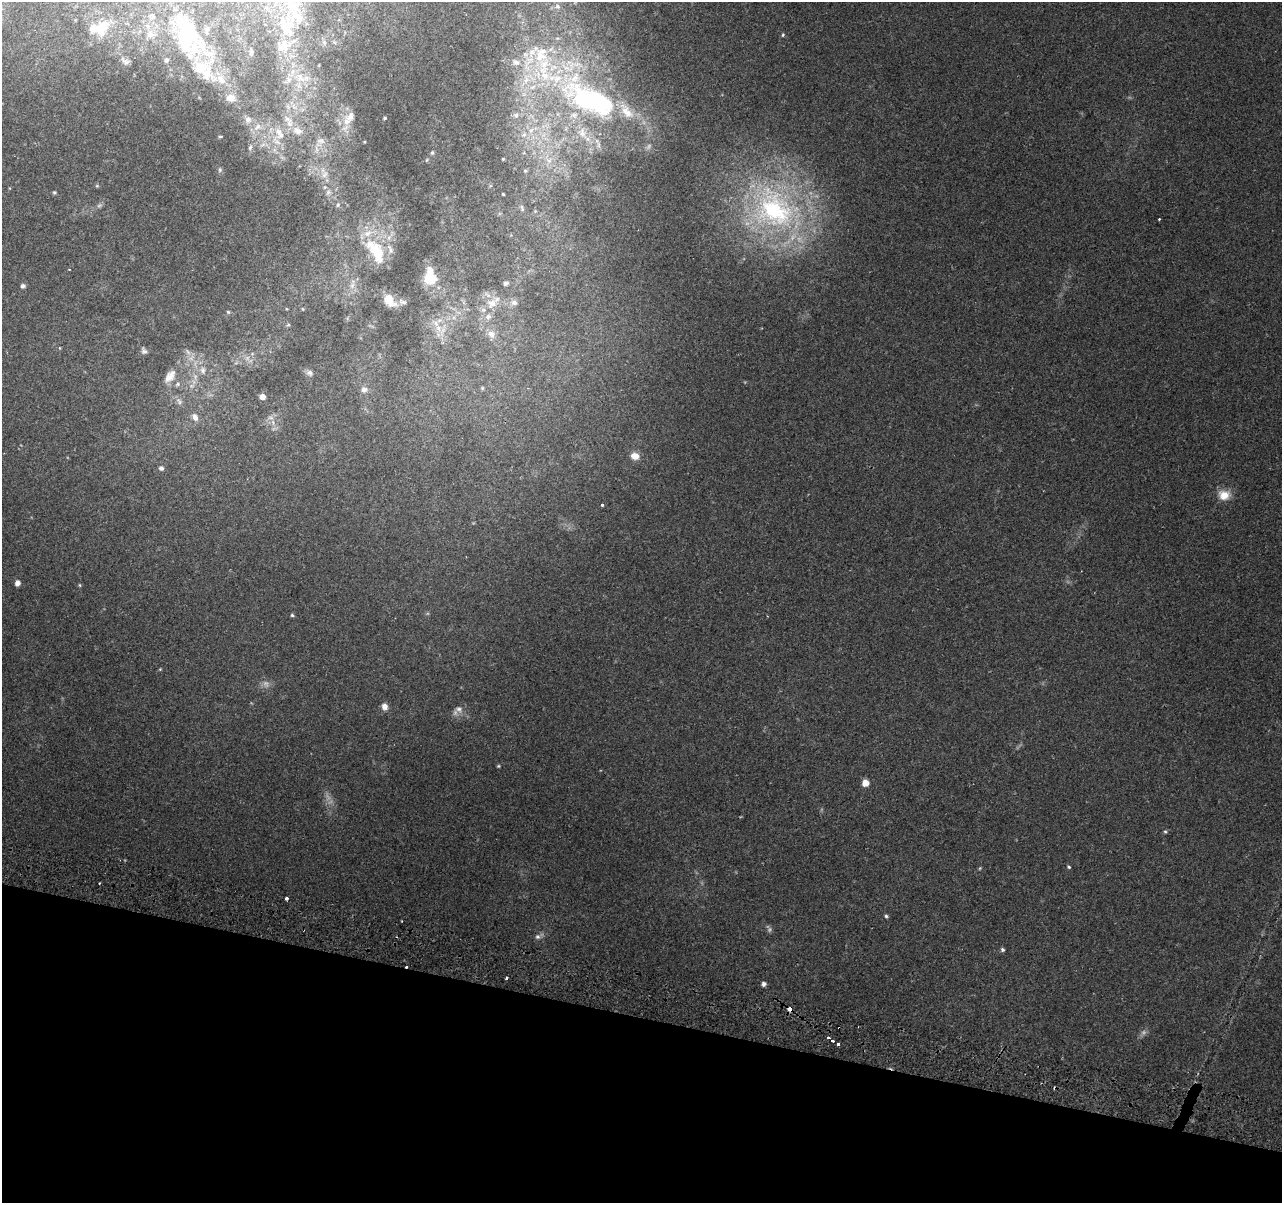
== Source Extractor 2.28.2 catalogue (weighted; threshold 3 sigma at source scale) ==
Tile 15 of 4 x 4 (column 3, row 4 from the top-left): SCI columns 2574-3853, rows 272-1472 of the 5156 x 5407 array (HDU 1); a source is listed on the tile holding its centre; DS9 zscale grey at full resolution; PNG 1284 x 1205 px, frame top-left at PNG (2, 2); no overlay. Shown black and unused: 15% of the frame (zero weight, under 2 of 3 exposures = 3% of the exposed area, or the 3 px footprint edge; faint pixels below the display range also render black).
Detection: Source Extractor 2.28.2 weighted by HDU 2 'WHT'; one run over the whole footprint, this tile lists its part. Background 0.117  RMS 0.0067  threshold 0.0302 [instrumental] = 3 sigma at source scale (4.5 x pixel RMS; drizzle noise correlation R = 1.50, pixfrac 1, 0.0396/0.0396 arcsec/px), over >= 5 px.
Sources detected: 129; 6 too faint to see at this stretch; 3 inside a brighter object's white glare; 3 cosmic-ray / hot-pixel residue — not listed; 20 inside a brighter listed object's ellipse — not listed separately; the other 97 listed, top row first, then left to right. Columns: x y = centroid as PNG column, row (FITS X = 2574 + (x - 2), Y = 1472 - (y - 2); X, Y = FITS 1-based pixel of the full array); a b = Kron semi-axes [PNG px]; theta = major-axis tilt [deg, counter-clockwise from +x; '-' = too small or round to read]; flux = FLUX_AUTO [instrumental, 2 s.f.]
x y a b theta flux
291 5 43 22 42 40
557 6 7 7 - 2.2
103 27 16 11 59 16
186 29 43 26 -74 44
150 35 9 9 - 3.6
783 35 5 4 - 0.93
324 42 7 6 - 1.7
282 47 19 13 23 12
251 52 8 5 -90 1.4
541 55 41 32 -39 64
166 60 6 6 - 1.6
125 61 13 7 -32 2.7
207 73 29 20 -67 24
301 78 15 11 -55 10
288 80 13 8 60 4.7
533 87 10 5 27 3.9
231 98 12 10 -16 6.2
599 102 74 30 -35 110
516 115 9 9 - 4
350 116 17 13 54 9.1
385 118 3 3 - 0.76
287 119 20 7 -44 5.7
248 120 10 10 - 4
257 127 13 7 45 5.2
531 130 10 8 44 6.1
278 131 11 10 - 6.2
297 131 15 10 -26 7.4
582 132 17 11 -79 9.7
220 136 5 3 - 0.76
276 141 17 7 -38 6.6
320 141 13 8 -3 4.5
364 142 4 3 - 0.52
598 145 12 4 -70 2.2
250 147 8 5 63 1.8
432 153 5 4 - 1.1
503 159 5 4 - 0.75
549 161 9 9 - 5.1
220 170 7 5 89 1.5
525 171 6 5 - 1.2
325 174 11 8 57 4.4
54 192 4 4 - 0.92
328 192 9 6 74 2.4
503 194 3 2 - 0.63
338 205 7 5 69 1.3
522 208 10 5 -72 1.7
774 210 66 53 -42 160
1159 219 3 3 - 0.71
376 251 37 17 -58 30
430 279 17 14 5 15
506 283 7 5 26 1.5
352 285 10 6 63 3.4
23 286 6 6 - 1.7
389 300 15 10 -45 12
402 302 12 6 -14 2.5
492 303 19 13 37 12
514 303 9 7 -13 3.1
302 309 5 3 - 0.61
228 312 5 5 - 0.92
288 325 6 3 19 0.82
438 328 11 9 -65 6.8
491 334 11 9 -51 5.2
144 351 10 6 -63 2.1
188 352 10 5 -54 2.5
203 370 10 8 -77 3.7
309 373 10 7 -39 2.3
170 376 22 12 52 8.7
482 388 5 5 - 0.8
364 389 9 8 - 3.1
262 397 5 5 - 3.7
179 401 11 5 -58 2.6
195 417 11 7 -57 3.9
270 417 7 4 -19 1.4
635 456 10 8 -14 5.8
161 468 6 5 - 1.8
1224 495 15 12 -13 9.2
602 504 3 3 - 4.3
17 583 6 5 - 3.3
80 585 5 3 - 0.69
292 615 5 4 - 1.1
384 706 8 7 - 4.2
459 709 11 9 -13 4.1
498 766 4 4 - 0.75
865 783 6 6 - 7.3
1165 832 5 5 - 0.96
1069 867 5 4 - 0.87
287 898 3 3 - 6.5
886 916 5 4 - 1.1
537 937 7 7 - 2.1
1002 949 5 4 - 1.3
406 966 3 2 - 1.3
506 978 3 3 - 0.98
763 984 5 5 - 2.1
789 1009 4 3 - 7
839 1028 3 2 - 1.6
828 1038 3 3 - 3.8
832 1041 3 3 - 3.1
838 1044 3 3 - 3.9
Overlapping masked pixels (flux is a lower limit): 3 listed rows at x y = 406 966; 789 1009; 839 1028
Isophote crosses this tile's border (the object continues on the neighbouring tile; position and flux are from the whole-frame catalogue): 1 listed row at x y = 291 5
Unlisted compact peaks at least as high as the median listed source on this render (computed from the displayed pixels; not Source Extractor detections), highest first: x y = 980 868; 160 669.